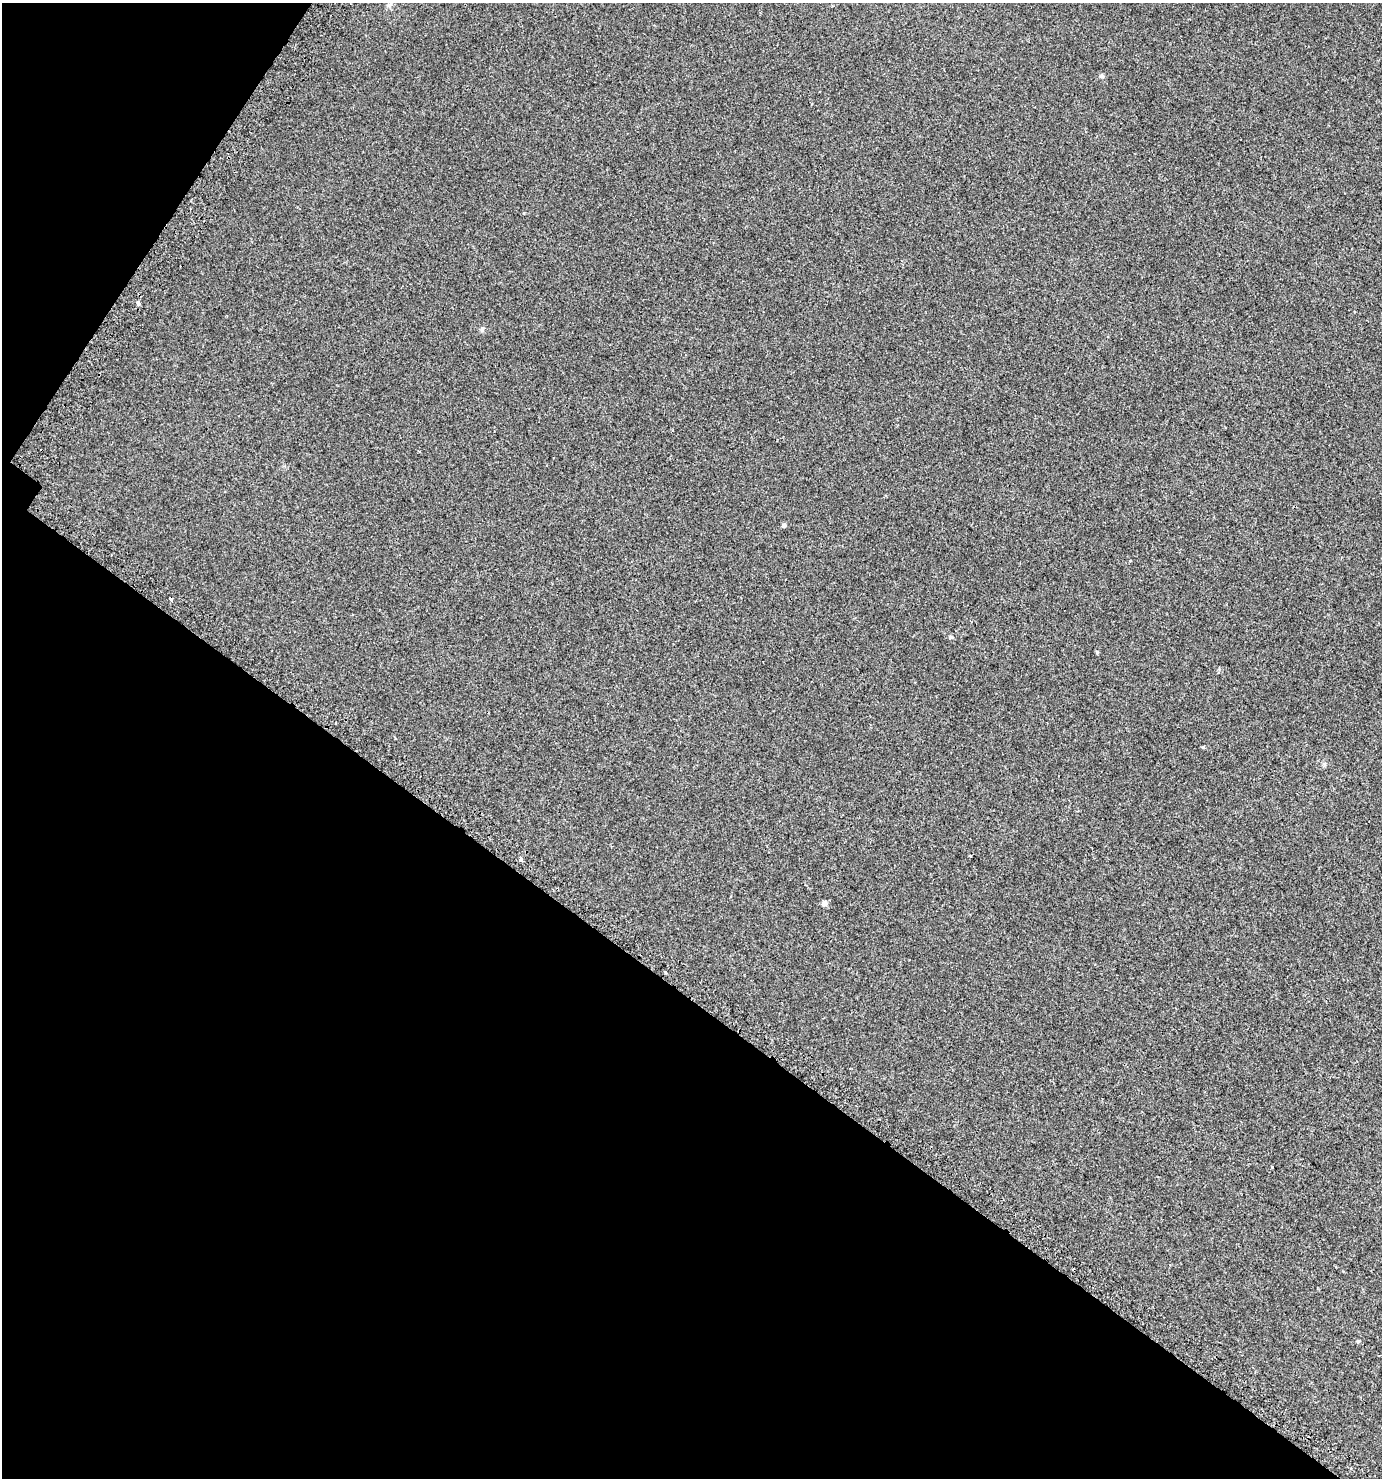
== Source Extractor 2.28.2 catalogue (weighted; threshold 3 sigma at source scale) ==
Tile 9 of 4 x 4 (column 1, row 3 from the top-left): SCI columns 242-1621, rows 1525-3000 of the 6073 x 6015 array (HDU 1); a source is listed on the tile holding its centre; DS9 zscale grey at full resolution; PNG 1384 x 1480 px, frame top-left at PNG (2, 3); no overlay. Shown black and unused: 36% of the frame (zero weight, under 2 of 3 exposures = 3% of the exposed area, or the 3 px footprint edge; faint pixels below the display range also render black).
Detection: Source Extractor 2.28.2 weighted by HDU 2 'WHT'; one run over the whole footprint, this tile lists its part. Background 0.00326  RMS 0.0043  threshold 0.0195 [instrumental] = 3 sigma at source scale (4.5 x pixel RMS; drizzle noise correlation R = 1.50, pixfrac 1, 0.0396/0.0396 arcsec/px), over >= 5 px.
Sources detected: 18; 3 cosmic-ray / hot-pixel residue — not listed; the other 15 listed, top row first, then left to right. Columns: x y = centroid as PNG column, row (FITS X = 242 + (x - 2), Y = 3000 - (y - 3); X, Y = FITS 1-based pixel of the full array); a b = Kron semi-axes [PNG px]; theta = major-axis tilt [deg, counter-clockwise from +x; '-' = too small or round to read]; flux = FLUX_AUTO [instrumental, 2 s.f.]
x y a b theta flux
389 5 7 5 45 0.91
1102 76 5 5 - 0.58
138 303 4 3 - 3.9
482 329 9 4 71 0.66
784 525 5 5 - 0.91
1130 561 3 3 - 0.68
951 637 6 5 - 0.79
1097 652 4 3 - 0.78
1203 747 4 3 - 0.51
971 856 3 2 - 0.33
521 859 4 3 - 6.9
824 903 8 6 65 1.1
665 972 3 3 - 0.68
1170 1264 3 2 - 0.51
1358 1341 4 4 - 0.52